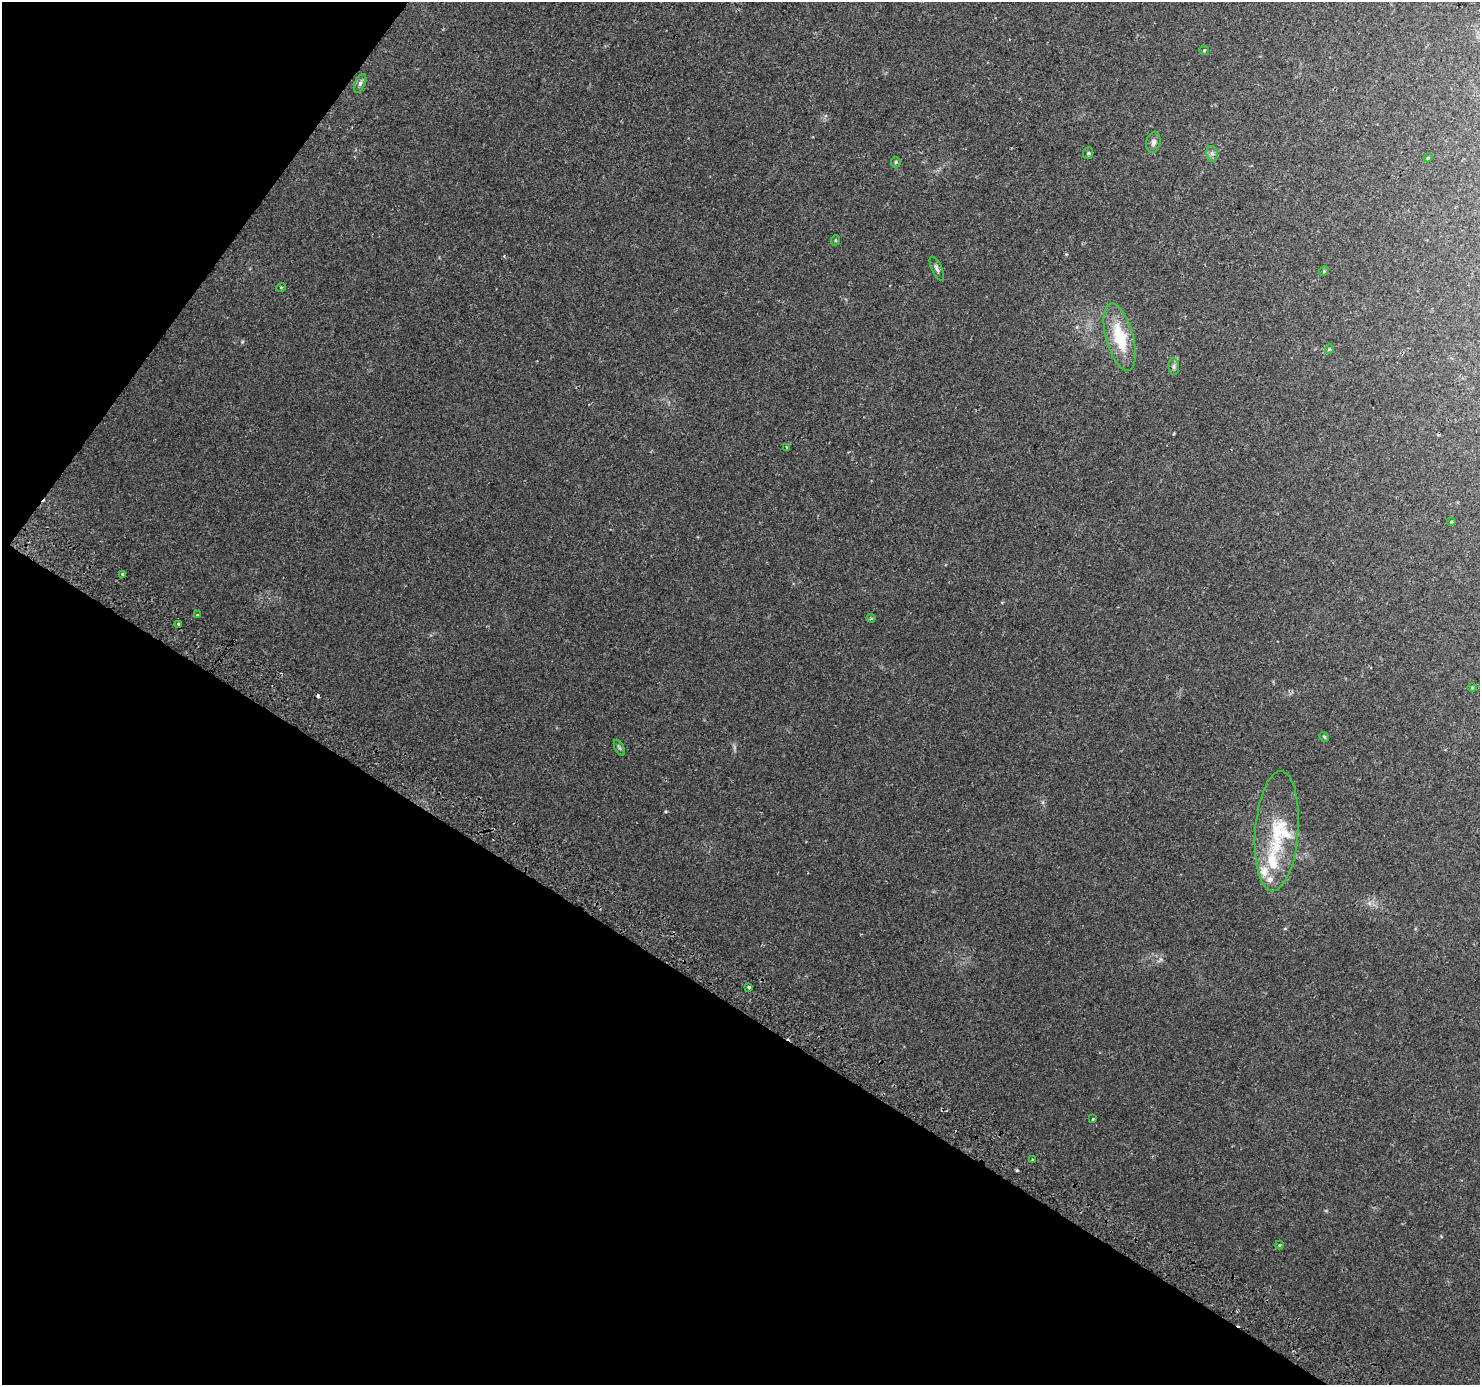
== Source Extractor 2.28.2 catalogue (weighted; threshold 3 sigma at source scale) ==
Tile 9 of 4 x 4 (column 1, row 3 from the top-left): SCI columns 26-1503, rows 1607-2989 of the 5967 x 6046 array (HDU 1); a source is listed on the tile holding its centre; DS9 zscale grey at full resolution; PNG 1482 x 1387 px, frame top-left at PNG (2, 2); each listed source drawn as its Kron ellipse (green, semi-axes under 4 px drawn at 4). Shown black and unused: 33% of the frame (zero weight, under 2 of 3 exposures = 2% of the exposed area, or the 3 px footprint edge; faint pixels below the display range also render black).
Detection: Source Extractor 2.28.2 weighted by HDU 2 'WHT'; one run over the whole footprint, this tile lists its part. Background 0.0422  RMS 0.0063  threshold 0.0285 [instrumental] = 3 sigma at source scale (4.5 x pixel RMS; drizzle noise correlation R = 1.50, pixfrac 1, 0.0396/0.0396 arcsec/px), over >= 5 px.
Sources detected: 34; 2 cosmic-ray / hot-pixel residue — neither listed nor drawn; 4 inside a brighter listed object's ellipse — not listed separately; the other 28 listed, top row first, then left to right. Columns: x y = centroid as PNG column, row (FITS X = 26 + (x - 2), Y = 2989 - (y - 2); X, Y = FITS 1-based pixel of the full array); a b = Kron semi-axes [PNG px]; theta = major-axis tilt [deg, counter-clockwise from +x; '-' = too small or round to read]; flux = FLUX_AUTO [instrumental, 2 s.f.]
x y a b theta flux
1204 50 5 3 - 0.57
360 83 10 5 65 1.9
1153 142 11 7 78 2.6
1088 153 6 5 - 1.1
1212 154 8 5 -79 1.8
1428 158 4 3 - 0.61
896 162 5 5 - 0.89
836 240 5 3 - 0.56
937 269 13 5 -64 1.9
1324 271 5 4 - 0.62
281 287 5 3 - 0.53
1120 337 34 13 -75 26
1329 349 4 4 - 0.69
1174 367 8 5 -86 1.6
787 448 4 3 - 0.78
1451 522 4 4 - 0.61
122 574 4 3 - 1.1
197 615 3 3 - 0.75
871 618 4 4 - 0.89
179 624 4 3 - 4
1472 688 5 3 - 0.6
1324 737 5 4 - 0.7
619 748 8 4 -63 1.1
1277 831 60 21 85 37
749 987 3 3 - 5.6
1093 1119 3 3 - 0.67
1032 1160 3 2 - 0.59
1279 1245 4 4 - 0.56